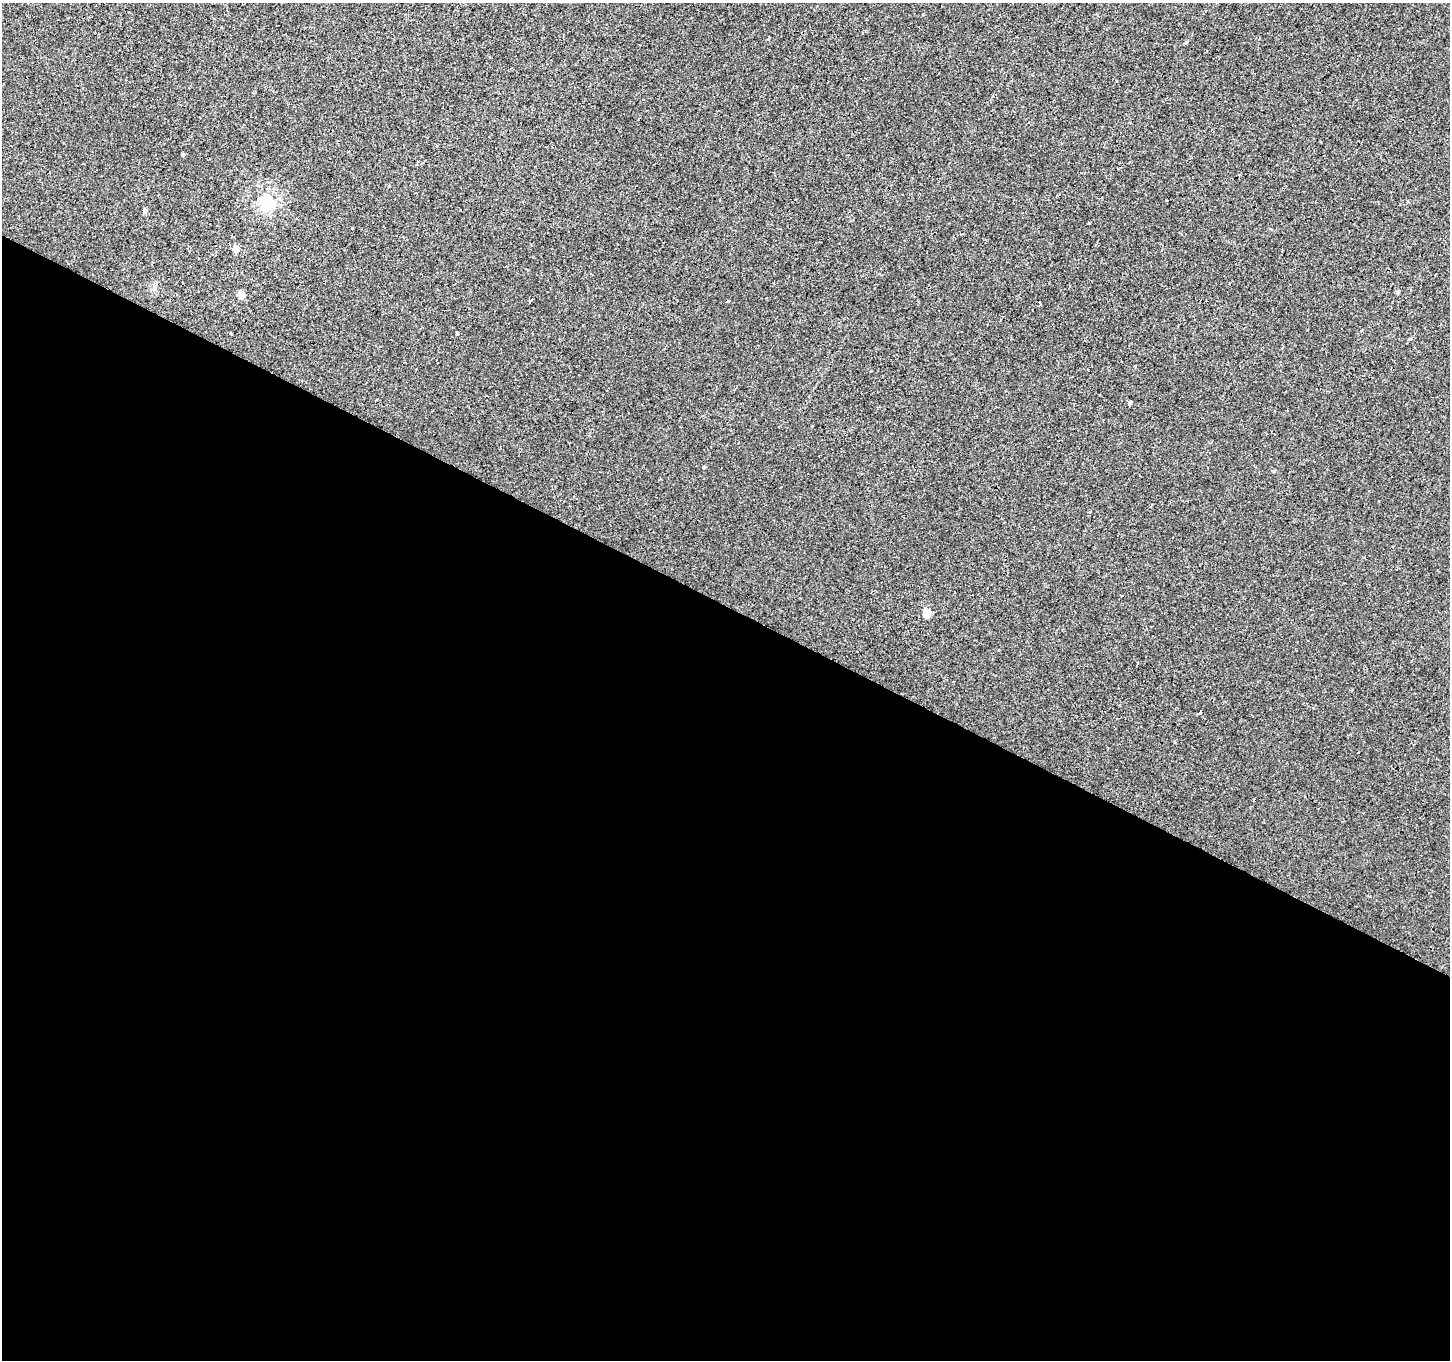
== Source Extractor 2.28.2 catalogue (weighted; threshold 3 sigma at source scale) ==
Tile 14 of 4 x 4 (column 2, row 4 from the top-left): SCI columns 1450-2897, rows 259-1616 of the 5794 x 5883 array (HDU 1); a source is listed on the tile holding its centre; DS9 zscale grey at full resolution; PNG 1452 x 1362 px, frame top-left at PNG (2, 3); no overlay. Shown black and unused: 56% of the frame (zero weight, under 2 of 3 exposures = <1% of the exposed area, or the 3 px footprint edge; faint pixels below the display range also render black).
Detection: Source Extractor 2.28.2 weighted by HDU 2 'WHT'; one run over the whole footprint, this tile lists its part. Background -8.71e-05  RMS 0.0051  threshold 0.023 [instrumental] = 3 sigma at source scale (4.5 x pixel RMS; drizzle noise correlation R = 1.50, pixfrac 1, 0.0396/0.0396 arcsec/px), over >= 5 px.
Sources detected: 32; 12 cosmic-ray / hot-pixel residue — not listed; the other 20 listed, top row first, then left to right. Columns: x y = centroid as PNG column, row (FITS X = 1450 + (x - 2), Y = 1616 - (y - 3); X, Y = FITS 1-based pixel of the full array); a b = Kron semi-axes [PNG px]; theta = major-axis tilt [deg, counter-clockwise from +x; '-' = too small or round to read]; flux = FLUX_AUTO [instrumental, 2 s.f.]
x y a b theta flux
1186 42 5 3 - 0.48
183 155 4 4 - 0.74
267 203 6 6 - 96
145 210 5 5 - 1.4
352 228 3 3 - 4.4
236 249 5 5 - 4.8
591 274 3 2 - 1.1
155 288 8 7 - 1.8
1398 292 4 3 - 1.2
241 295 5 5 - 9.1
530 301 4 3 - 5.3
727 301 3 2 - 0.82
457 334 4 3 - 0.61
437 362 3 2 - 0.6
1129 403 5 4 - 5.8
704 467 4 3 - 1.3
1273 471 4 4 - 0.64
1369 491 3 2 - 0.64
927 613 5 5 - 14
1199 712 3 3 - 2.2
Unlisted compact peaks at least as high as the median listed source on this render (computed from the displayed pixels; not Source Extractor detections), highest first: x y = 1410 339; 871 371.